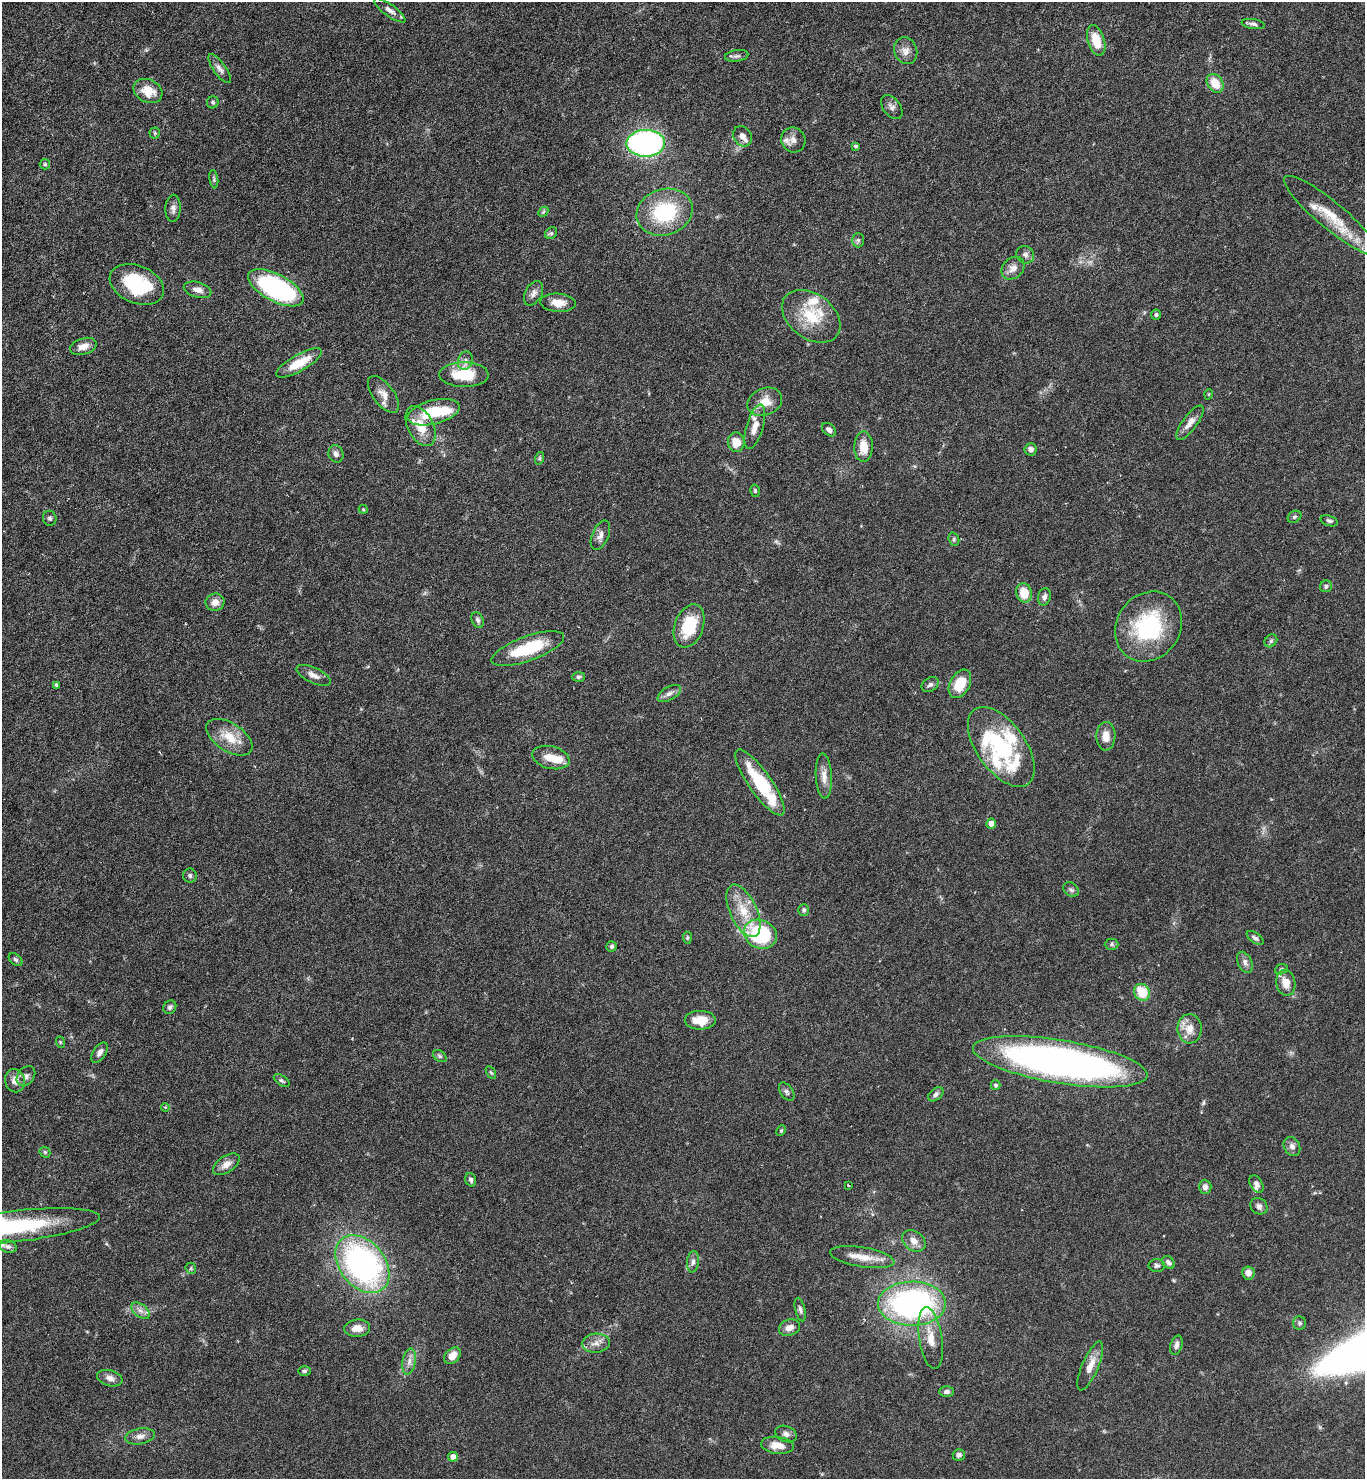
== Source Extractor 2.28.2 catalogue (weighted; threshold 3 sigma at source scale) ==
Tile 11 of 4 x 4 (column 3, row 3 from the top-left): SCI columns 3024-4386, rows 1479-2955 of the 5906 x 5911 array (HDU 1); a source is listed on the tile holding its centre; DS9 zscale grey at full resolution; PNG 1367 x 1481 px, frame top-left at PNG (2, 2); each listed source drawn as its Kron ellipse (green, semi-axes under 4 px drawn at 4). Nothing masked; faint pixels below the display range render black.
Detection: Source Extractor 2.28.2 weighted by HDU 2 'WHT'; one run over the whole footprint, this tile lists its part. Background 0.0625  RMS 0.0028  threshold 0.0115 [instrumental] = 3 sigma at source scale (4.09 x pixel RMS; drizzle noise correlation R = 1.36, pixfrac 0.8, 0.05/0.05 arcsec/px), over >= 5 px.
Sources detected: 160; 2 inside a brighter object's white glare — neither listed nor drawn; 12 inside a brighter listed object's ellipse — not listed separately; the other 146 listed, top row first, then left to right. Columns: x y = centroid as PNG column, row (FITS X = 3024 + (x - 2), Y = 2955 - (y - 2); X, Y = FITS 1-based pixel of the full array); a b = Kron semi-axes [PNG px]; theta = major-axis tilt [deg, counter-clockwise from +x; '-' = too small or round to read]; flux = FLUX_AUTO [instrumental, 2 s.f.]
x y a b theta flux
390 10 19 6 -36 1.5
1253 24 11 5 -9 0.81
1096 40 16 8 -73 5.5
906 51 14 11 -66 2.1
737 56 12 5 9 0.87
220 69 17 6 -55 1.4
1215 83 10 7 -56 4.4
148 91 15 11 -26 4.7
213 102 6 5 - 0.5
892 107 14 8 -52 1.3
155 133 5 5 - 0.4
743 136 11 9 -59 1.6
793 140 12 12 - 1.8
646 143 19 13 1 77
856 146 4 4 - 0.49
45 164 5 5 - 0.42
214 179 9 4 -81 0.47
173 208 13 7 88 1.3
543 212 6 4 46 0.37
664 212 28 23 17 18
1331 216 60 13 -40 10
551 233 6 5 - 0.5
858 240 7 6 - 0.59
1025 255 9 8 - 1.1
1013 268 13 10 44 2.1
137 284 28 18 -22 16
276 288 30 13 -28 46
198 290 14 7 -16 1.8
533 293 13 8 61 1.4
558 303 18 9 -3 3.1
1156 315 5 5 - 0.55
811 316 32 22 -37 10
83 346 13 8 17 2.2
465 361 9 7 69 1.2
299 363 26 8 29 6.1
464 375 25 12 -1 10
383 394 22 10 -53 2.6
1209 394 5 3 - 0.22
765 402 18 13 24 4.2
434 412 26 12 14 12
1190 423 21 7 54 2.4
421 426 21 12 -63 5.8
755 427 23 8 74 3.2
829 430 8 5 -43 0.9
736 442 9 8 - 3.6
863 447 15 9 89 4.2
1031 449 6 6 - 1.1
336 454 9 7 -68 1.1
540 458 6 4 71 0.42
755 491 6 4 -75 0.4
363 509 4 4 - 0.3
1294 517 7 5 32 0.52
50 518 7 6 - 0.64
1329 521 9 5 -17 0.61
600 535 15 8 67 1.5
954 539 7 5 -71 0.47
1326 586 6 5 - 0.62
1024 593 9 8 - 5.1
1044 597 9 6 77 0.95
215 602 9 8 - 2
478 620 8 5 -65 0.69
689 626 22 14 70 11
1148 627 37 31 55 25
1271 641 7 5 45 0.6
528 649 38 12 20 13
314 675 18 7 -25 1.9
578 677 6 5 - 0.5
960 684 15 9 61 6.2
57 685 4 3 - 0.64
930 685 9 6 32 0.8
669 693 13 6 29 1.3
1106 736 14 9 88 2.8
229 737 26 14 -33 5.8
1001 747 46 24 -54 23
551 758 19 11 -14 3.9
824 776 22 8 -87 2.4
760 782 39 11 -55 15
991 823 5 5 - 1.9
190 876 7 6 - 0.68
1071 890 8 6 -37 0.74
804 910 6 5 - 0.56
743 911 28 13 -65 6.9
760 934 17 14 -26 24
687 938 6 4 -85 0.37
1255 938 9 5 -34 0.68
1112 944 7 5 0 0.52
612 946 5 5 - 0.53
15 960 8 5 -40 0.53
1245 962 11 7 -64 1.2
1281 969 6 5 - 0.46
1286 983 13 9 -79 3.3
1142 992 9 7 -58 6.9
170 1007 7 6 - 0.78
700 1020 15 9 -1 4.7
1189 1029 15 12 -88 3.3
60 1042 6 3 -72 0.29
99 1053 11 6 58 1.3
440 1056 7 5 -37 0.57
1060 1062 88 21 -9 150
491 1072 7 4 -60 0.41
26 1076 11 8 52 1.1
15 1081 12 10 -76 2.1
282 1081 9 4 -34 0.51
995 1085 5 5 - 0.5
787 1092 10 6 -55 0.76
936 1094 9 5 40 0.89
165 1107 4 3 - 0.23
781 1131 5 4 - 0.32
1292 1146 10 8 -62 1.4
45 1152 6 5 - 0.42
226 1164 15 8 34 2.1
471 1180 7 5 -70 0.78
1256 1184 9 6 -57 1
848 1185 3 2 - 0.21
1205 1187 7 6 - 1.2
1259 1206 9 7 -34 1
12 1227 88 15 6 35
914 1241 13 9 -37 2.3
8 1246 9 6 -18 0.88
862 1257 32 10 -10 4.6
693 1262 11 6 84 1
1168 1262 7 5 -45 0.96
362 1264 32 22 -51 72
1157 1266 8 6 -1 0.74
191 1268 6 5 - 0.38
1248 1273 6 6 - 1.7
912 1304 34 22 0 76
800 1310 12 5 -77 0.84
140 1311 10 6 -37 1.4
1299 1323 7 6 - 0.63
357 1328 13 8 5 2.5
789 1328 11 8 19 2.1
931 1338 31 11 -81 5
596 1343 14 9 5 2
1176 1345 10 6 74 1.1
452 1356 9 7 45 2.7
409 1361 13 6 81 1.6
1090 1366 26 8 67 3.2
304 1371 6 5 - 0.5
110 1378 13 7 -16 1.5
947 1392 7 5 0 0.86
786 1434 11 8 -22 1.1
140 1436 15 7 10 1.7
777 1445 16 8 -6 3.1
959 1455 6 5 - 0.95
453 1457 5 5 - 1.7
Isophote crosses this tile's border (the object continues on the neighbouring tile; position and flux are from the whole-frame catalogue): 1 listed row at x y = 12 1227